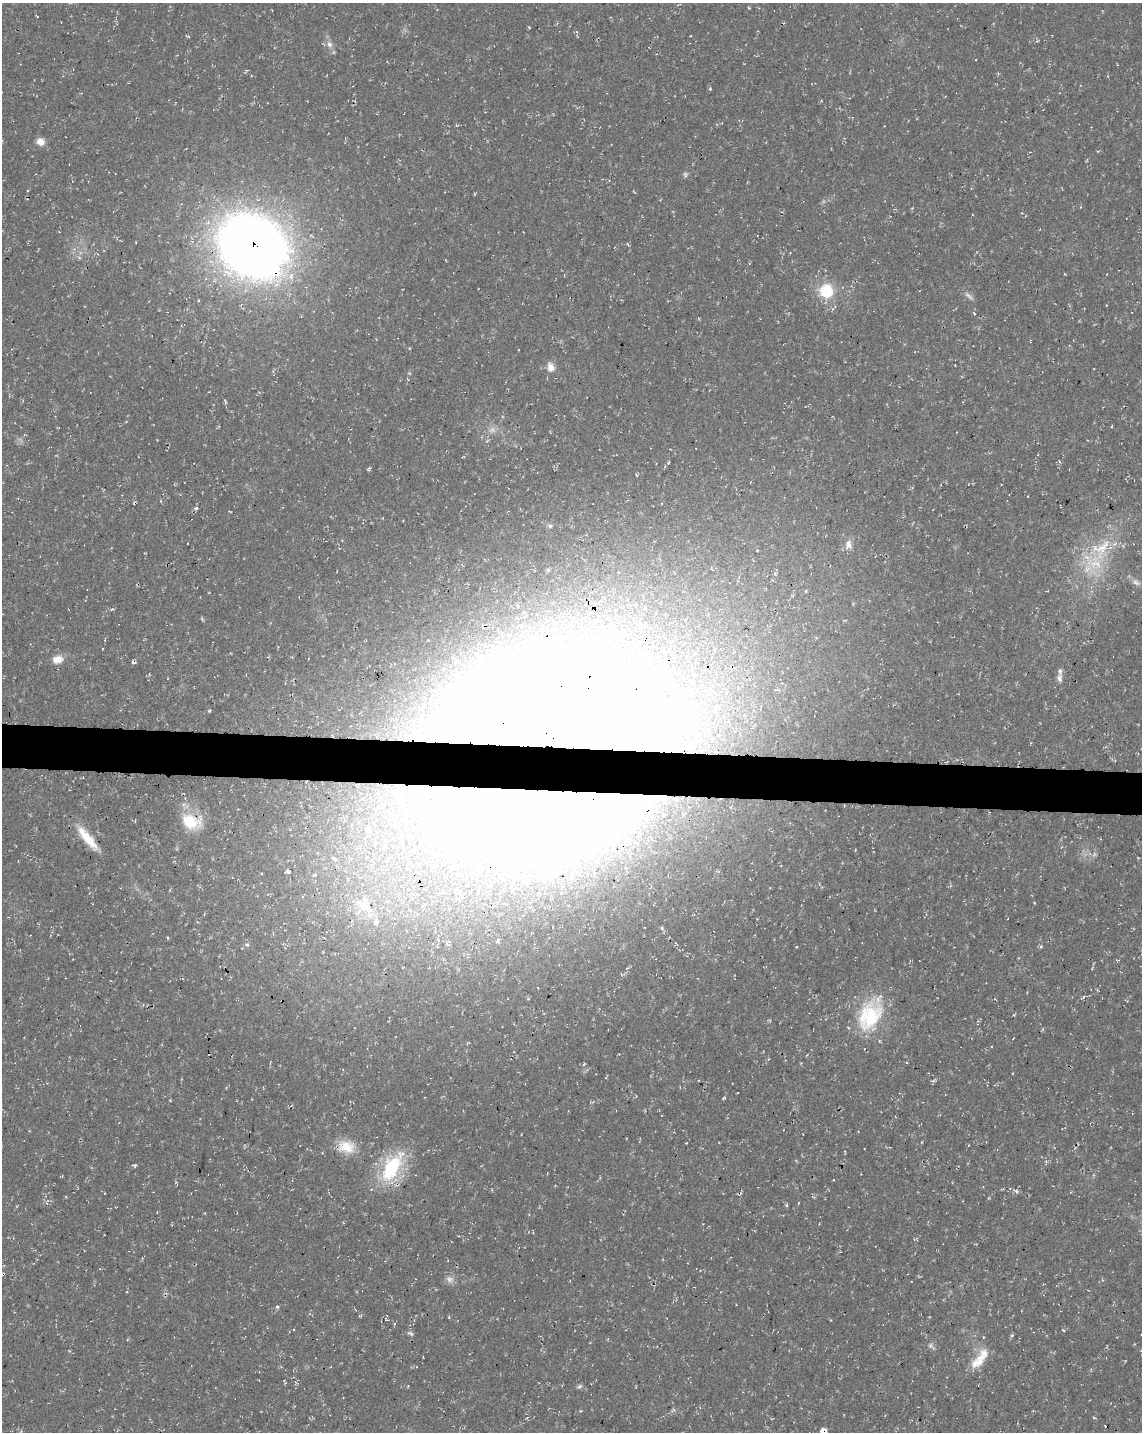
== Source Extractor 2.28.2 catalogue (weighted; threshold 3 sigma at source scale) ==
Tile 7 of 4 x 3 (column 3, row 2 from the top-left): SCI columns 2293-3432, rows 1717-3146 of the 4576 x 4806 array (HDU 1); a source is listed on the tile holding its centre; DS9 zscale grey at full resolution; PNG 1144 x 1434 px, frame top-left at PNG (2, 3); no overlay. Shown black and unused: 3% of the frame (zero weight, under 3 of 4 exposures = <1% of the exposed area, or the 3 px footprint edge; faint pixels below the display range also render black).
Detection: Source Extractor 2.28.2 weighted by HDU 2 'WHT'; one run over the whole footprint, this tile lists its part. Background 0.0136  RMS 0.0022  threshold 0.01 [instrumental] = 3 sigma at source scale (4.5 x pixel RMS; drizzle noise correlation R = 1.50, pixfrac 1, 0.0396/0.0396 arcsec/px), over >= 5 px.
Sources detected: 108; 3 too faint to see at this stretch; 6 inside a brighter object's white glare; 5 cosmic-ray / hot-pixel residue — not listed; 12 inside a brighter listed object's ellipse — not listed separately; the other 82 listed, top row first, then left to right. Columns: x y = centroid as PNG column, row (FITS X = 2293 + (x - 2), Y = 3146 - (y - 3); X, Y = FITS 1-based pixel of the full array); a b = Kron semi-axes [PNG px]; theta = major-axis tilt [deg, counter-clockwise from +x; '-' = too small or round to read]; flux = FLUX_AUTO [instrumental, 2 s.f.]
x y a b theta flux
37 16 3 2 - 0.15
529 27 4 2 - 0.18
1037 41 4 4 - 0.25
329 44 11 7 -58 1.3
710 89 4 4 - 0.29
40 142 9 8 - 1.6
253 246 49 40 -36 310
826 291 17 16 - 8.2
969 296 16 5 -39 0.9
198 300 3 3 - 0.29
974 313 4 2 - 0.18
551 367 13 10 -70 1.9
409 373 5 5 - 0.26
24 435 5 4 - 0.24
669 463 6 2 68 0.23
369 469 6 3 68 0.31
637 475 4 3 - 0.21
941 485 3 2 - 0.24
196 508 6 4 5 0.43
550 526 6 5 - 0.38
848 545 13 9 80 1.7
1095 563 37 26 -31 13
548 570 5 4 - 0.34
775 574 6 5 - 0.48
1136 582 11 8 -39 1
806 591 5 3 - 0.23
715 650 6 4 -72 0.35
664 651 6 5 - 0.57
57 659 13 10 11 2.3
134 662 4 4 - 0.62
1059 678 13 8 -84 1.1
209 711 4 3 - 0.24
543 728 114 57 -6 1800
542 806 271 79 2 580
191 821 27 18 -9 7.6
87 838 35 9 -50 5.7
1138 858 4 2 - 0.16
18 861 2 2 - 0.13
288 872 5 4 - 0.36
315 875 7 4 26 0.36
770 888 4 3 - 0.16
424 905 11 4 36 0.57
366 906 40 19 -61 12
406 915 6 5 - 0.45
662 928 5 5 - 0.3
168 938 4 3 - 0.2
498 940 6 3 72 0.25
675 943 5 3 - 0.22
247 945 6 5 - 0.45
1118 960 4 3 - 0.29
538 988 2 2 - 0.17
1083 997 6 4 46 0.32
870 1015 46 28 64 17
584 1064 5 3 - 0.23
933 1081 6 4 19 0.35
724 1098 5 4 - 0.28
686 1143 2 2 - 0.13
346 1147 24 15 -14 5
1046 1161 5 4 - 0.47
134 1165 6 4 2 0.36
392 1167 39 19 59 17
1016 1191 8 6 -42 0.59
47 1203 6 4 -63 0.36
798 1203 4 3 - 0.19
787 1205 4 3 - 0.38
819 1224 3 2 - 0.14
3 1274 5 4 - 0.36
450 1279 11 10 - 1.3
277 1307 5 4 - 0.39
386 1319 6 3 -49 0.24
830 1320 4 3 - 0.16
1063 1330 5 3 - 0.19
410 1333 9 5 -28 0.48
983 1337 4 2 - 0.17
930 1345 10 7 -37 0.78
978 1361 31 12 46 4.3
285 1382 8 2 -60 0.2
579 1386 8 5 30 0.47
294 1406 3 3 - 0.19
673 1410 7 4 37 0.41
1094 1418 6 2 -14 0.22
823 1432 7 6 - 2.3
Overlapping masked pixels (flux is a lower limit): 10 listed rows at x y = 253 246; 134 662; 543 728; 542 806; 366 906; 870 1015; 346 1147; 392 1167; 3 1274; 823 1432
Isophote crosses this tile's border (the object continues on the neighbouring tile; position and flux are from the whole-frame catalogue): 1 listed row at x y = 823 1432
Unlisted compact peaks at least as high as the median listed source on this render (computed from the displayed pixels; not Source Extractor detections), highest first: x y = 112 609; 1041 946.